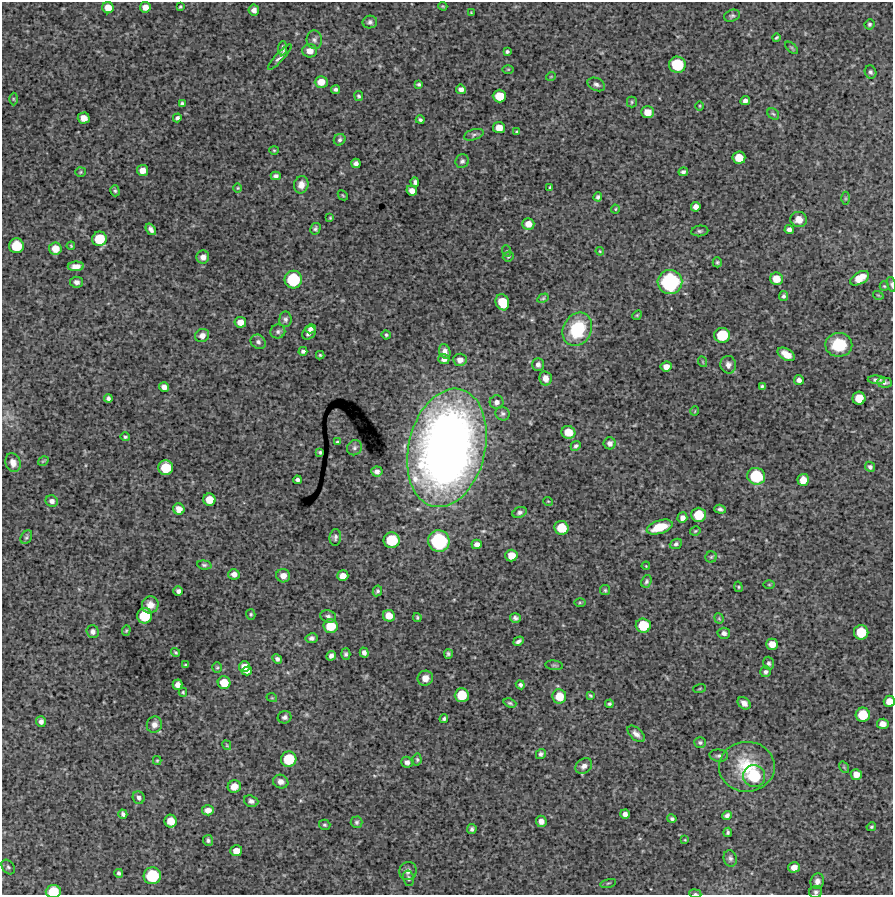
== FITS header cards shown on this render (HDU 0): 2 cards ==
NAXIS1  =                  891 /Length X axis
NAXIS2  =                  893 /Length Y axis

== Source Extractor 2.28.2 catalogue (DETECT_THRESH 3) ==
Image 891 x 893 px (HDU 0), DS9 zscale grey, 1 PNG px = 1 image px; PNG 895 x 897 px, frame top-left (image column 1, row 893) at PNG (2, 2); each listed source drawn as its Kron ellipse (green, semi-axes under 4 px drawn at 4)
Background 4450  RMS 230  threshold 684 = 3 sigma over >= 5 px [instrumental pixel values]
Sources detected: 263; all 263 listed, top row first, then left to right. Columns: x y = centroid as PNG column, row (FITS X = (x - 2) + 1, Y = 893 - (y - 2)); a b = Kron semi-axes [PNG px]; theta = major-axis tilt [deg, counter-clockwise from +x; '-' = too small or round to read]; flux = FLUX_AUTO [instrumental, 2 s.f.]
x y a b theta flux
443 6 4 3 - 1.6e+04
145 7 5 5 - 1.1e+05
180 7 3 3 - 1.7e+04
108 8 6 5 - 1.7e+05
254 10 5 5 - 5.7e+04
471 13 3 2 - 1.3e+04
732 16 8 5 17 3.4e+04
370 22 7 6 - 4.1e+04
869 24 5 5 - 3.1e+04
776 38 4 2 - 2.0e+04
314 40 9 8 - 5.6e+04
283 48 7 4 84 3.8e+04
792 48 8 3 -42 2.0e+04
310 51 7 6 - 1.3e+05
507 52 4 3 - 2.7e+04
280 57 17 3 48 5.5e+04
677 65 8 8 - 6.4e+05
508 69 6 4 1 1.5e+04
870 72 7 5 -69 3.6e+04
551 76 5 3 - 1.1e+04
321 82 6 6 - 1.6e+05
419 84 4 3 - 2.5e+04
596 84 9 6 -24 5.0e+04
336 89 4 4 - 4.0e+04
461 89 5 5 - 6.6e+04
359 96 5 4 - 2.6e+04
499 96 7 6 - 2.9e+05
13 99 6 4 -89 2.2e+04
745 101 5 4 - 5.5e+04
632 102 5 5 - 2.0e+04
182 103 4 4 - 2.8e+04
700 106 5 3 - 1.4e+04
647 112 6 6 - 1.5e+05
773 114 6 5 - 2.5e+04
84 118 6 5 - 1.3e+05
177 118 4 3 - 3.5e+04
420 120 4 3 - 3.0e+04
499 128 6 5 - 1.6e+05
517 132 3 3 - 1.9e+04
474 135 10 5 18 4.0e+04
340 140 6 5 - 3.6e+04
274 150 4 4 - 1.7e+04
739 158 6 6 - 2.5e+05
462 161 7 6 - 3.7e+04
356 163 4 4 - 5.4e+04
142 170 5 5 - 1.2e+05
80 172 5 5 - 2.0e+04
683 172 5 4 - 4.0e+04
276 176 5 4 - 3.9e+04
415 182 5 3 - 3.6e+04
301 185 9 7 77 9.9e+04
550 187 3 3 - 1.8e+04
238 188 4 4 - 1.5e+04
115 191 5 4 - 2.6e+04
412 191 5 5 - 9.8e+04
343 195 5 3 - 1.5e+04
598 197 4 4 - 3.1e+04
845 198 6 4 -90 2.1e+04
696 207 5 4 - 8.5e+04
615 209 4 4 - 1.5e+04
330 218 4 3 - 1.7e+04
799 220 8 7 - 1.4e+05
528 224 6 5 - 1.3e+05
151 229 6 4 -55 5.5e+04
315 229 6 4 59 2.9e+04
789 230 4 4 - 6.0e+04
700 231 8 5 6 3.5e+04
99 239 7 7 - 4.3e+05
16 246 7 7 - 4.6e+05
71 246 4 3 - 1.6e+04
55 249 6 6 - 1.9e+05
507 251 6 3 -72 1.6e+04
600 251 4 3 - 1.4e+04
508 256 5 5 - 2.2e+04
203 257 6 6 - 8.2e+04
717 262 5 4 - 2.3e+04
76 266 8 4 4 1.0e+05
860 278 10 6 29 2.3e+05
776 279 6 6 - 1.9e+05
293 280 9 8 - 7.7e+05
77 282 6 5 - 5.0e+04
670 282 12 12 - 1.6e+06
891 284 7 3 -76 2.5e+04
884 286 5 4 - 1.7e+04
878 295 5 3 - 1.4e+04
783 296 5 4 - 3.3e+04
543 298 6 4 29 2.0e+04
502 302 8 6 -69 3.6e+05
637 315 5 4 - 1.8e+04
285 319 8 6 86 4.1e+04
240 322 6 5 - 1.2e+05
311 329 5 4 - 5.6e+04
577 329 17 14 62 8.3e+05
278 331 7 7 - 3.9e+04
309 333 7 6 - 5.6e+04
386 335 4 4 - 2.0e+04
722 335 8 7 - 5.0e+05
202 336 7 6 - 7.6e+04
258 342 8 6 -35 4.7e+04
839 345 13 12 - 5.0e+05
303 351 4 4 - 3.5e+04
445 351 7 5 -69 7.0e+04
786 354 9 5 -31 1.5e+05
320 355 4 4 - 2.0e+04
444 359 5 5 - 7.0e+04
460 360 6 6 - 8.2e+04
703 362 5 3 - 1.3e+04
538 364 6 6 - 5.7e+04
728 365 9 7 -78 7.5e+04
666 367 5 5 - 9.7e+04
545 378 7 6 - 1.1e+05
799 380 5 4 - 5.5e+04
876 380 8 3 -3 4.1e+04
884 382 7 5 -4 3.8e+04
762 386 3 3 - 2.4e+04
164 387 5 4 - 8.1e+04
108 398 4 4 - 3.8e+04
859 398 6 6 - 2.5e+05
497 402 7 7 - 6.6e+04
695 411 5 3 - 1.1e+04
502 414 7 6 - 3.8e+04
568 432 7 6 - 1.7e+05
125 437 5 4 - 2.6e+04
337 442 3 3 - 1.8e+04
610 443 6 6 - 5.8e+04
576 446 5 4 - 3.0e+04
354 448 8 7 - 4.1e+04
447 448 60 38 77 1.5e+07
320 452 4 3 - 2.2e+04
43 461 6 2 33 1.5e+04
13 463 9 7 -72 9.9e+04
870 467 5 4 - 3.7e+04
166 468 7 7 - 4.4e+05
377 471 5 5 - 6.0e+04
756 476 9 8 - 7.1e+05
297 480 4 4 - 4.1e+04
803 480 6 5 - 1.6e+05
209 500 6 6 - 2.1e+05
52 501 6 5 - 5.4e+04
548 501 5 3 - 1.3e+04
179 509 6 5 - 1.3e+05
720 509 6 4 -17 4.0e+04
520 512 7 5 21 4.3e+04
699 515 7 7 - 3.8e+05
682 518 5 5 - 7.5e+04
660 527 13 6 18 3.9e+05
561 528 7 6 - 3.7e+05
695 531 5 4 - 2.0e+04
26 537 7 5 61 2.9e+04
335 537 8 5 84 4.0e+04
392 540 8 8 - 5.6e+05
439 541 11 10 - 1.3e+06
477 544 5 5 - 7.9e+04
676 544 6 5 - 3.2e+04
511 556 6 6 - 2.0e+05
711 557 5 5 - 2.3e+04
204 565 7 4 -7 3.2e+04
646 566 4 3 - 1.2e+04
234 574 6 5 - 7.5e+04
283 576 7 6 - 1.0e+05
343 576 6 5 - 1.4e+05
646 581 6 5 - 3.3e+04
769 585 6 4 0 1.6e+04
738 587 5 4 - 1.9e+04
605 590 5 5 - 2.2e+04
178 591 5 4 - 4.9e+04
377 591 5 4 - 2.8e+04
580 602 5 3 - 1.7e+04
150 605 8 8 - 1.1e+05
251 614 5 4 - 2.1e+04
144 616 7 7 - 5.1e+05
328 616 8 6 -15 4.6e+04
389 616 6 5 - 1.7e+05
417 617 4 3 - 1.9e+04
515 618 5 4 - 4.3e+04
719 618 5 4 - 1.7e+04
643 625 7 7 - 4.5e+05
330 626 7 7 - 3.8e+05
126 630 5 4 - 1.8e+04
93 632 6 6 - 5.5e+04
861 632 7 7 - 4.1e+05
724 633 6 5 - 5.9e+04
312 638 6 5 - 4.5e+04
518 641 5 3 - 4.0e+04
772 644 6 5 - 1.6e+05
176 652 5 3 - 2.0e+04
364 653 5 4 - 5.3e+04
346 654 5 4 - 3.3e+04
448 654 5 4 - 3.4e+04
331 656 5 4 - 5.5e+04
277 659 5 4 - 4.3e+04
769 663 6 5 - 3.3e+04
186 665 4 3 - 2.2e+04
554 665 9 4 -7 2.9e+04
244 667 5 5 - 1.2e+05
217 668 5 5 - 2.1e+04
247 671 5 4 - 5.9e+04
766 672 5 5 - 3.7e+04
425 678 8 7 - 1.3e+05
224 683 6 6 - 2.6e+05
178 685 5 5 - 8.2e+04
520 685 5 4 - 3.3e+04
700 689 6 3 19 1.5e+04
183 692 4 3 - 1.9e+04
462 695 7 7 - 3.8e+05
590 695 4 2 - 1.8e+04
559 696 7 7 - 2.7e+05
272 698 5 3 - 1.4e+04
889 701 6 5 - 1.5e+05
510 703 6 4 -20 2.5e+04
744 703 7 5 -44 8.3e+04
609 704 4 4 - 2.7e+04
863 715 7 7 - 3.9e+05
285 717 7 6 - 4.5e+04
444 719 4 3 - 3.1e+04
41 722 5 5 - 5.9e+04
883 724 5 5 - 1.0e+05
154 725 8 7 - 8.0e+04
636 734 10 5 -41 7.4e+04
700 743 6 5 - 2.8e+04
227 745 5 3 - 1.3e+04
541 754 5 4 - 4.1e+04
719 756 9 6 -6 4.3e+04
289 759 7 7 - 5.2e+05
417 760 6 4 -87 2.4e+04
157 761 4 4 - 1.6e+04
407 762 6 5 - 4.5e+04
584 766 9 7 37 7.5e+04
747 767 28 25 2 6.9e+05
844 767 6 4 -56 1.7e+04
856 775 5 5 - 1.2e+05
754 776 11 11 - 6.9e+05
281 782 8 6 -20 8.2e+04
234 786 6 6 - 1.2e+05
139 798 6 6 - 4.3e+04
251 801 7 5 -20 5.0e+04
208 810 6 5 - 8.8e+04
123 814 4 4 - 3.6e+04
625 814 5 4 - 6.0e+04
727 815 5 4 - 4.1e+04
672 819 5 4 - 3.0e+04
171 821 6 6 - 2.1e+05
541 821 6 5 - 7.1e+04
357 822 6 6 - 3.1e+04
325 825 6 5 - 2.5e+04
871 827 5 4 - 2.4e+04
472 829 5 4 - 3.5e+04
728 832 4 3 - 2.6e+04
208 840 5 5 - 3.5e+04
685 840 4 3 - 1.2e+04
236 851 6 5 - 1.5e+05
730 858 8 6 -74 4.3e+04
8 867 8 5 -53 3.3e+04
794 867 6 5 - 1.2e+05
408 871 9 8 - 7.3e+04
119 873 4 4 - 3.3e+04
152 876 8 8 - 7.2e+05
409 878 8 5 -78 3.1e+04
817 881 8 6 73 6.7e+04
608 883 8 3 13 2.3e+04
53 891 7 6 - 4.2e+05
816 892 6 6 - 3.6e+04
695 894 6 3 -8 1.7e+04
At the frame edge (FLAGS 8, measured only in part): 5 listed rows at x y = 891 284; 889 701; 53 891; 816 892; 695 894